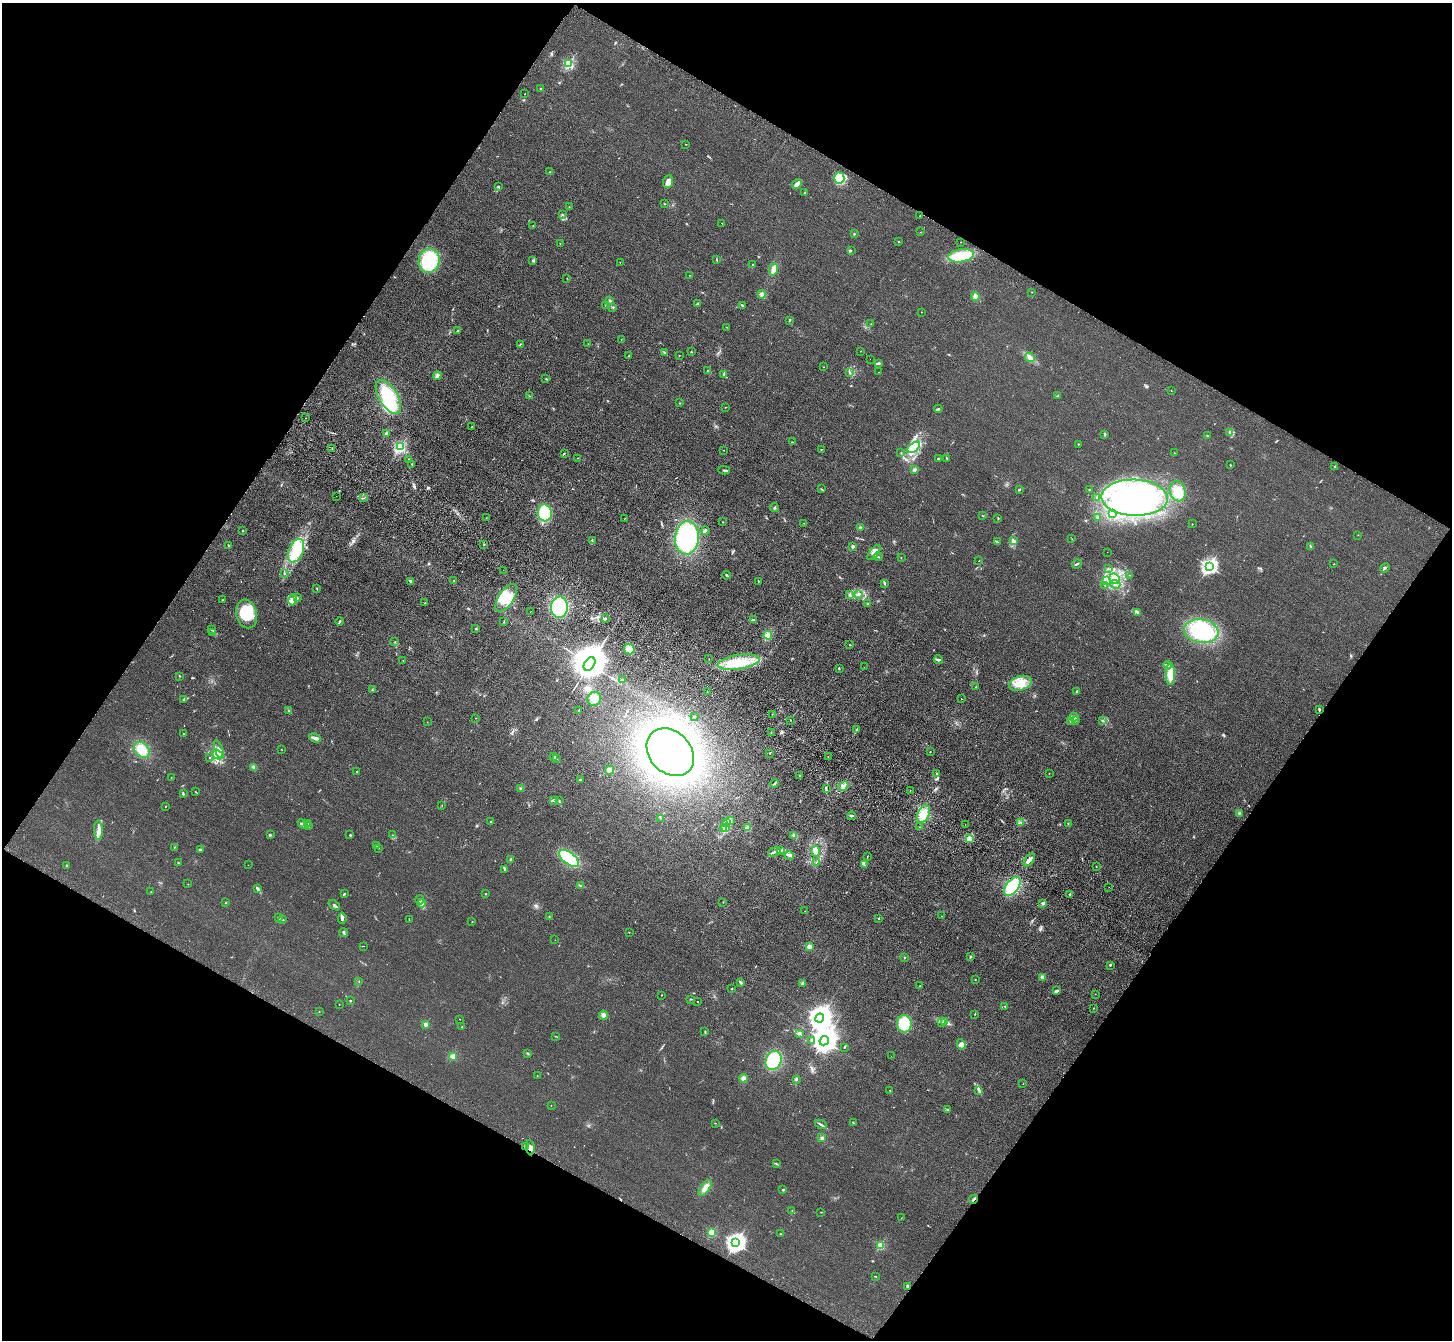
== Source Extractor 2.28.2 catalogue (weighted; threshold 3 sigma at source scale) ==
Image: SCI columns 73-5870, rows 393-5744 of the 5943 x 6001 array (HDU 1 of 3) = the unmasked area's bounding box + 8 px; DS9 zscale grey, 4 x 4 block average (1 PNG px = mean of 4 x 4 image px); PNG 1454 x 1342 px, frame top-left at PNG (2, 3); each listed source drawn as its Kron ellipse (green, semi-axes under 4 px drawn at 4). Shown black and unused: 48% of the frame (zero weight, under 3 of 4 exposures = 6% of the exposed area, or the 3 px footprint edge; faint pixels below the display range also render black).
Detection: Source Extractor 2.28.2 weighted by HDU 2 'WHT'. Background 0.0196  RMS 0.0052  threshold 0.0234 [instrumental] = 3 sigma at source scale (4.5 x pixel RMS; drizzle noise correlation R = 1.50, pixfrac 1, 0.05/0.05 arcsec/px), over >= 5 px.
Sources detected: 443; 1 too faint to see at this stretch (4 x 4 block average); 20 inside a brighter object's white glare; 3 cosmic-ray / hot-pixel residue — neither listed nor drawn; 10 coinciding with a brighter row at this scale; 32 inside a brighter listed object's ellipse — not listed separately; the other 377 listed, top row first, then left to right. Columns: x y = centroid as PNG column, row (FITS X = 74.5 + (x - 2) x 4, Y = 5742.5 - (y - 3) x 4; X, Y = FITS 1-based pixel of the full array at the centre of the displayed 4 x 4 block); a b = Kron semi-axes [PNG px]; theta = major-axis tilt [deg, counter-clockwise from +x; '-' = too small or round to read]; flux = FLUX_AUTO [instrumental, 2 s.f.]
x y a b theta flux
569 64 2 2 - 300
541 89 2 2 - 10
525 94 2 2 - 1.1
685 144 2 2 - 0.93
550 172 2 2 - 1.6
839 178 6 5 - 43
668 182 6 5 - 17
797 184 5 2 - 26
499 186 2 2 - 1.9
805 192 3 2 - 2.7
665 204 2 2 - 0.93
569 207 2 2 - 3.4
562 215 3 2 - 1.7
920 216 2 2 - 0.78
722 223 2 2 - 3
533 225 2 2 - 0.79
920 232 2 2 - 0.69
854 234 2 2 - 2.1
899 242 2 2 - 1.7
961 242 2 2 - 1.1
560 243 2 2 - 1.5
851 250 2 2 - 1.1
961 256 13 6 9 110
717 259 2 2 - 1.3
533 260 2 2 - 2.6
429 261 12 10 76 180
620 262 2 2 - 0.55
753 264 2 2 - 4.4
774 269 6 3 70 20
690 275 2 2 - 0.72
567 278 2 2 - 0.64
1032 292 2 2 - 0.81
762 294 4 3 - 6.1
975 296 4 3 - 7.8
610 300 2 2 - 2.6
698 303 3 2 - 3.5
605 305 2 2 - 1.1
742 305 3 2 - 3.7
613 307 2 2 - 2.6
922 312 2 2 - 0.8
790 320 3 2 - 2.6
871 324 2 2 - 1.2
727 327 2 2 - 0.92
458 331 2 2 - 1.7
621 340 2 2 - 0.69
520 344 4 2 - 2.1
588 344 2 2 - 1.1
861 351 2 2 - 0.75
664 352 2 2 - 1.6
691 352 2 2 - 1.5
679 355 2 2 - 1
629 356 2 2 - 2.1
1030 357 5 3 - 10
870 359 2 2 - 0.35
878 363 3 2 - 5.1
824 367 2 2 - 0.8
708 370 2 2 - 4.5
878 372 2 2 - 0.67
849 373 2 2 - 2.4
723 375 2 2 - 1.2
437 376 4 3 - 7.7
546 379 2 2 - 1.7
1171 391 2 2 - 1.2
529 396 2 2 - 0.93
1058 396 2 2 - 1.5
388 397 19 9 -58 180
679 403 2 2 - 1.1
725 407 2 2 - 0.84
938 409 4 2 - 3.4
305 418 2 2 - 0.63
471 427 2 2 - 1.2
1230 432 3 2 - 3.3
387 433 2 2 - 48
1105 434 3 2 - 3.1
1207 436 2 2 - 2
792 442 3 2 - 2.5
1078 444 2 2 - 2.8
400 446 2 2 - 380
914 447 7 4 39 21
332 449 2 2 - 1
821 449 2 2 - 1.8
724 450 2 2 - 0.85
564 453 2 2 - 1.7
901 453 2 2 - 1.7
1174 453 2 2 - 0.87
578 458 2 2 - 1.5
947 458 2 2 - 1.8
408 459 2 2 - 0.99
938 459 2 2 - 4.8
412 464 3 2 - 1.9
1230 465 2 2 - 1.8
1334 467 4 2 - 2.4
724 470 6 2 -2 5
914 470 3 2 - 3.3
821 489 2 2 - 1.1
1019 490 3 2 - 2.5
1090 490 2 2 - 3
1178 491 10 8 -73 41
336 496 2 2 - 0.46
364 498 2 2 - 1.1
1097 498 2 2 - 3.4
1135 498 33 18 -2 320
774 508 4 2 - 2.8
545 513 8 7 - 130
1113 514 2 2 - 1.1
982 516 2 2 - 1.3
1097 517 3 2 - 3.3
486 518 2 2 - 0.68
625 518 2 2 - 0.83
998 518 3 2 - 1.7
723 522 2 2 - 1
803 523 2 2 - 0.7
1192 524 2 2 - 1.1
860 528 3 2 - 6.1
705 530 4 2 - 3.5
243 531 2 2 - 2.5
1358 535 2 2 - 0.64
687 538 16 12 85 330
1072 539 2 2 - 0.7
592 541 3 2 - 2.1
1014 541 4 3 - 11
997 542 2 2 - 1.7
484 544 2 2 - 1.5
229 545 2 2 - 3
853 546 2 2 - 29
1310 546 3 2 - 2.3
296 551 12 7 67 54
1107 552 2 2 - 0.71
874 553 9 4 51 18
878 557 4 2 - 5.4
901 557 2 2 - 1.1
979 561 3 2 - 0.85
1077 564 5 2 - 4
1334 564 2 2 - 1.1
1209 566 3 2 - 1000
1385 568 5 3 - 4
1109 569 2 2 - 1.5
503 570 2 2 - 0.5
284 574 2 2 - 1
726 575 4 2 - 3
1130 575 2 2 - 0.62
1114 579 6 5 - 20
454 580 2 2 - 1.8
411 581 4 2 - 5.2
758 581 2 2 - 0.86
1106 581 2 2 - 1.9
885 583 4 2 - 3.7
1115 584 5 2 - 5.9
1105 585 2 2 - 1.9
317 589 2 2 - 1.6
858 594 3 3 - 5.9
849 595 3 2 - 3.4
297 598 2 2 - 1.5
506 598 16 7 56 63
223 600 2 2 - 1.1
293 600 6 4 77 11
425 603 2 2 - 1.1
867 603 2 2 - 1.5
559 607 11 8 87 180
530 611 2 2 - 0.58
1137 612 3 2 - 4.1
247 614 14 10 -77 110
605 619 3 2 - 4
753 620 3 2 - 3.8
340 621 4 2 - 3.8
504 622 2 2 - 1.5
476 629 2 2 - 5.9
211 630 2 2 - 1.1
1201 631 17 11 -8 190
212 633 3 2 - 3
768 635 4 3 - 8.7
395 642 2 2 - 1.2
849 644 2 2 - 0.96
629 649 5 5 - 18
709 659 2 2 - 1.1
403 660 2 2 - 2.3
938 660 4 2 - 5.7
738 662 21 7 9 83
589 664 7 5 53 14000
1167 665 4 2 - 4.9
864 667 2 2 - 0.58
839 668 3 2 - 2.8
1170 674 11 4 89 42
180 676 2 2 - 1.3
622 680 3 2 - 2.3
1020 683 11 7 17 52
976 687 2 2 - 2.2
372 690 2 2 - 1
707 692 2 2 - 2.1
1076 692 3 2 - 1.9
184 699 3 2 - 3.3
594 699 7 6 - 22
961 699 2 2 - 1.9
1319 709 3 2 - 4.5
579 710 3 2 - 2.6
289 711 2 2 - 1.1
772 714 2 2 - 0.84
694 717 2 2 - 2.8
1074 717 4 3 - 6.6
476 718 2 2 - 0.8
791 720 2 2 - 0.75
1075 720 3 2 - 2.7
1103 720 2 2 - 1.2
1071 721 4 2 - 4.4
427 722 2 2 - 1.4
857 729 3 2 - 2
771 732 2 2 - 1.2
183 734 2 2 - 3.7
315 738 6 3 -21 10
219 749 9 4 -72 14
281 749 2 2 - 1.1
142 750 9 6 -46 50
670 752 26 20 -46 1200
930 752 2 2 - 0.83
770 753 2 2 - 1.9
217 754 6 3 -40 14
828 756 2 2 - 0.74
210 757 2 2 - 1.3
554 757 2 2 - 2.4
556 758 2 2 - 1.3
254 767 3 3 - 7.3
609 770 5 2 - 4.7
357 771 2 2 - 3.4
936 773 2 2 - 1.3
1049 773 2 2 - 1
799 775 2 2 - 2.3
171 778 2 2 - 1.1
580 780 2 2 - 2
774 784 4 2 - 3.9
843 786 6 3 43 10
521 789 3 3 - 3.9
826 789 3 2 - 3.5
910 791 2 2 - 0.94
196 792 2 2 - 1.7
183 794 3 2 - 3.3
553 800 3 2 - 3.5
559 800 3 2 - 1.8
442 805 2 2 - 0.94
166 806 2 2 - 1.2
1240 813 2 2 - 1.4
923 814 9 5 65 36
851 816 4 2 - 3.6
660 818 2 2 - 0.93
731 821 3 2 - 2.6
490 822 2 2 - 3
726 822 3 3 - 7.2
1021 822 2 2 - 0.88
307 823 2 2 - 2
303 824 6 2 -43 4.9
1068 824 3 2 - 2
308 825 2 2 - 1.8
965 825 2 2 - 0.47
726 827 4 2 - 4.2
919 827 2 2 - 0.97
723 828 2 2 - 2.1
747 828 4 3 - 9.4
98 830 9 4 -88 16
270 835 3 2 - 2.9
350 835 3 2 - 1.6
392 835 2 2 - 1.6
794 835 4 3 - 6.8
969 839 3 3 - 12
377 845 3 2 - 2.5
174 848 3 2 - 1.8
379 848 2 2 - 1.5
200 850 3 2 - 2.4
781 850 3 3 - 5
815 851 5 4 - 11
774 852 6 2 21 7.3
789 856 5 2 - 5.7
867 857 2 2 - 1
569 858 12 6 -37 160
511 860 2 2 - 1.9
1029 860 7 3 53 12
816 862 2 2 - 1.1
178 863 2 2 - 3
67 865 3 2 - 2.4
248 865 2 2 - 0.93
864 865 3 2 - 1.6
1096 867 2 2 - 2.8
505 869 4 3 - 4.4
188 884 2 2 - 0.53
581 886 4 2 - 3.9
1012 886 11 6 53 150
1109 887 2 2 - 0.39
257 888 4 2 - 4.4
151 892 2 2 - 0.85
344 894 3 2 - 2.6
485 894 2 2 - 1.2
1070 895 3 2 - 3.7
419 900 5 2 - 3.2
723 902 2 2 - 0.75
226 903 2 2 - 1.4
422 903 4 3 - 9.3
1043 903 2 2 - 27
334 905 6 2 -37 6.6
805 911 2 2 - 0.77
942 916 2 2 - 0.63
549 917 2 2 - 3
279 918 3 2 - 1.5
342 918 6 2 83 7.6
879 918 3 2 - 1.2
283 920 2 2 - 2
409 920 2 2 - 0.75
472 922 2 2 - 1.1
343 932 4 2 - 3.7
629 932 2 2 - 0.75
555 940 2 2 - 1.1
364 946 2 2 - 0.48
809 947 4 4 - 8.6
970 957 2 2 - 3.7
904 958 2 2 - 1.6
1110 965 2 2 - 11
1042 977 2 2 - 42
975 980 2 2 - 3.6
359 981 2 2 - 1.3
741 982 3 2 - 6.6
803 983 3 3 - 5.1
920 986 2 2 - 1.8
731 989 2 2 - 1.2
1057 991 4 2 - 6.5
1095 994 2 2 - 0.6
661 995 2 2 - 1.3
691 999 3 2 - 1.9
350 1001 2 2 - 2.3
698 1001 2 2 - 0.87
339 1004 2 2 - 0.79
1005 1006 2 2 - 0.95
1094 1008 2 2 - 1.2
319 1012 2 2 - 0.7
975 1014 2 2 - 1.3
603 1015 4 4 - 9.6
820 1018 4 4 - 3700
460 1019 2 2 - 0.67
944 1021 2 2 - 3.7
942 1022 3 2 - 2.9
426 1024 2 2 - 51
904 1024 9 7 -85 96
462 1026 2 2 - 1.2
705 1031 3 2 - 2.3
799 1034 2 2 - 1.2
555 1036 2 2 - 1.1
812 1040 3 2 - 6.1
824 1041 5 4 - 4900
961 1044 5 4 - 15
844 1047 2 2 - 2
527 1053 3 2 - 2.6
453 1056 2 2 - 89
891 1056 2 2 - 0.58
773 1060 10 7 64 170
537 1076 2 2 - 0.82
743 1078 4 4 - 8.5
797 1080 4 2 - 3.8
1023 1083 2 2 - 0.85
979 1090 3 2 - 3.8
890 1091 2 2 - 1.8
551 1105 2 2 - 0.73
948 1109 2 2 - 2.2
715 1123 2 2 - 1.2
853 1123 3 2 - 2.8
821 1124 6 2 -27 5.4
822 1138 3 3 - 5.3
526 1147 3 2 - 3.6
530 1148 7 3 -81 9.9
776 1164 2 2 - 1.9
705 1188 9 4 52 17
782 1190 2 2 - 1.9
974 1199 4 2 - 3.5
792 1211 2 2 - 0.99
821 1212 2 2 - 0.49
901 1218 2 2 - 0.65
712 1232 2 2 - 160
780 1234 2 2 - 0.83
736 1243 3 3 - 1800
881 1245 2 2 - 160
875 1276 2 2 - 1.3
908 1286 2 2 - 26
Overlapping masked pixels (flux is a lower limit): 3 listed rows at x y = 526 1147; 530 1148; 974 1199
Diffuse or blended objects may show on this block-average render without a row.